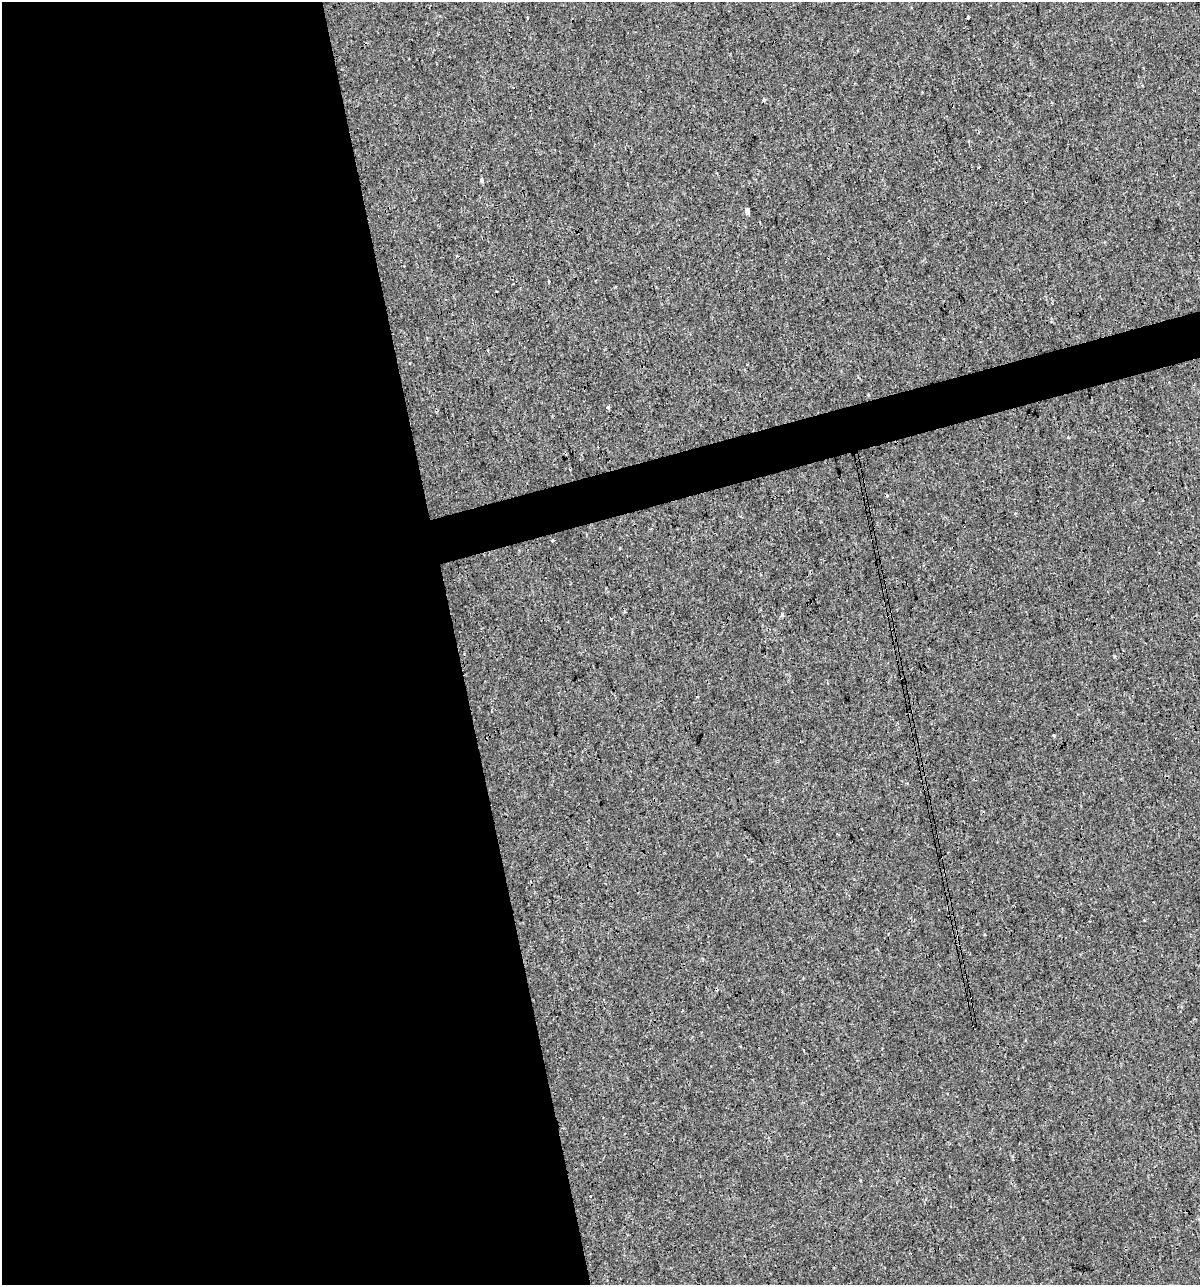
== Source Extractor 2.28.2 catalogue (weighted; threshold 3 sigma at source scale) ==
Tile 9 of 4 x 4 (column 1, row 3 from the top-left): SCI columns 46-1243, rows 1284-2566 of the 4930 x 5132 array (HDU 1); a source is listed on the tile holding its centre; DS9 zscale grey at full resolution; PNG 1202 x 1287 px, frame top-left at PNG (2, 2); no overlay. Shown black and unused: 40% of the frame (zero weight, under 3 of 4 exposures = <1% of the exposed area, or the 3 px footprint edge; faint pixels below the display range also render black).
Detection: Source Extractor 2.28.2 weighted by HDU 2 'WHT'; one run over the whole footprint, this tile lists its part. Background 2.15e-04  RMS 0.0017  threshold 0.00763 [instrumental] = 3 sigma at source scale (4.5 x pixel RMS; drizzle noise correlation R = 1.50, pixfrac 1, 0.0396/0.0396 arcsec/px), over >= 5 px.
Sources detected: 13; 2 cosmic-ray / hot-pixel residue — not listed; the other 11 listed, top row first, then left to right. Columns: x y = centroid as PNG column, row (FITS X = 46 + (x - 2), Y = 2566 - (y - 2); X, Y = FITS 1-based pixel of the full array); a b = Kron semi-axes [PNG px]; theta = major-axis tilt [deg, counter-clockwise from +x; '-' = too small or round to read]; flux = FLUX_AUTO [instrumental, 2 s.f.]
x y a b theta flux
968 17 3 3 - 0.32
764 100 3 3 - 0.42
481 180 5 4 - 0.3
747 211 4 4 - 0.81
548 282 4 2 - 0.16
496 291 2 2 - 0.15
608 407 3 3 - 0.46
553 540 3 3 - 0.24
782 614 3 3 - 0.8
804 1051 3 2 - 0.16
590 1196 2 2 - 0.13